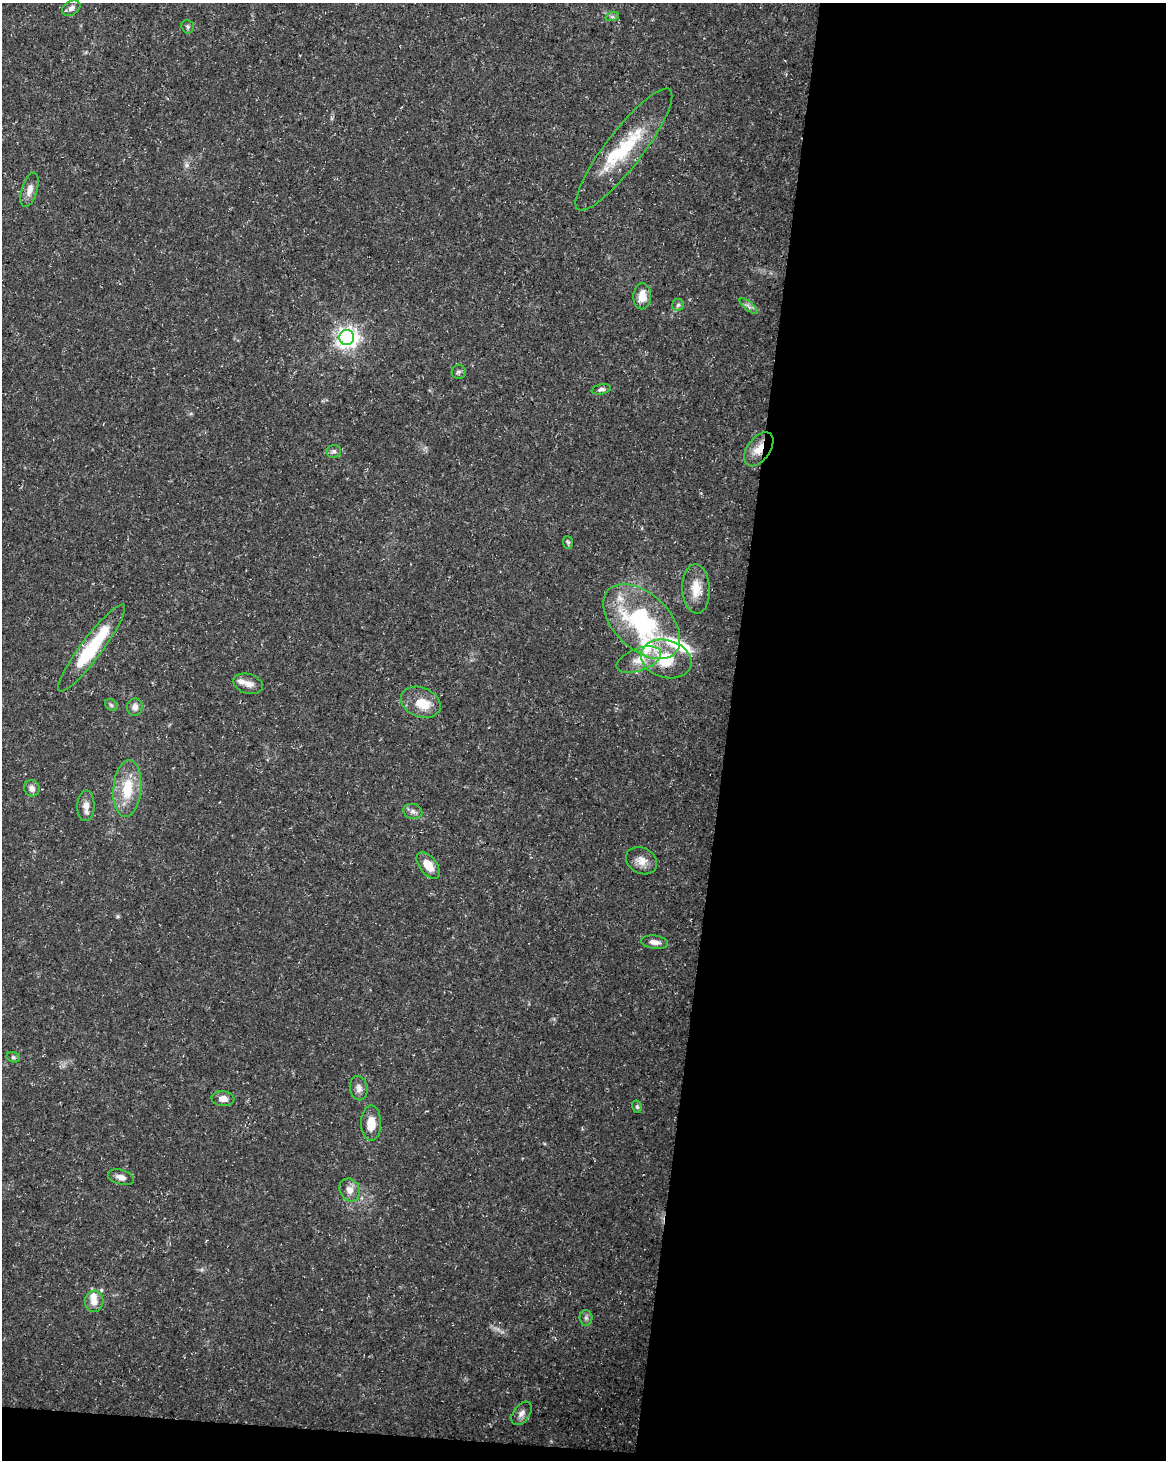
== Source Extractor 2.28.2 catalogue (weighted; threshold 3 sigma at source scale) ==
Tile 12 of 4 x 3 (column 4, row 3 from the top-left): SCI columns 3491-4654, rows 226-1683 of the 4663 x 4883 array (HDU 1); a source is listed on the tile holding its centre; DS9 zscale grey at full resolution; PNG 1168 x 1462 px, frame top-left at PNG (2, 3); each listed source drawn as its Kron ellipse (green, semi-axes under 4 px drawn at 4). Shown black and unused: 39% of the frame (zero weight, under 3 of 5 exposures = <1% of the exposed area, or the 3 px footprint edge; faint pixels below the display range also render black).
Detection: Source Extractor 2.28.2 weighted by HDU 2 'WHT'; one run over the whole footprint, this tile lists its part. Background 0.031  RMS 0.0025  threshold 0.0113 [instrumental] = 3 sigma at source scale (4.5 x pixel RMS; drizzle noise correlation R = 1.50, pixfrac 1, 0.0396/0.0396 arcsec/px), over >= 5 px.
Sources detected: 47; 1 inside a brighter object's white glare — neither listed nor drawn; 6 inside a brighter listed object's ellipse — not listed separately; the other 40 listed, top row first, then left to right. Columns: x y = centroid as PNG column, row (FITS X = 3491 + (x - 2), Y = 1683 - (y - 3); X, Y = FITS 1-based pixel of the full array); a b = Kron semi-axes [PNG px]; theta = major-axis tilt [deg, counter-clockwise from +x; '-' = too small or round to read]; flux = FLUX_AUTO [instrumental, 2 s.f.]
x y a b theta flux
71 8 10 7 31 1.1
612 17 7 4 18 0.44
188 27 7 6 - 0.49
624 149 75 18 52 16
30 190 18 7 74 2.1
642 296 13 8 87 3.6
678 305 6 6 - 0.53
749 306 11 3 -40 0.67
347 337 7 7 - 160
459 372 7 7 - 0.6
601 389 10 5 12 0.71
759 449 19 11 54 3.7
334 451 7 6 - 0.72
568 542 6 5 - 0.44
696 589 24 14 -87 4.7
642 621 46 27 -44 37
92 648 54 10 53 18
666 659 26 19 -16 11
639 660 23 11 20 4.1
248 684 15 10 -17 1.9
421 702 20 14 -23 5.3
111 705 7 5 -45 0.5
135 707 9 7 85 1.5
32 788 8 7 - 1.4
127 788 28 14 85 8.4
86 806 15 8 88 2
413 811 9 7 -16 1.1
642 861 16 12 -28 2.6
428 865 15 8 -52 3.9
655 942 13 6 -7 1.6
13 1057 7 5 -15 0.51
359 1088 12 9 -78 1.4
223 1099 11 7 -5 1.9
637 1107 6 5 - 0.48
371 1123 18 10 90 3.7
121 1177 13 7 -16 1.6
350 1190 12 10 -62 2
94 1301 11 9 86 2.2
586 1318 8 6 -88 0.75
522 1413 13 8 53 1.4
Overlapping masked pixels (flux is a lower limit): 1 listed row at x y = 759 449